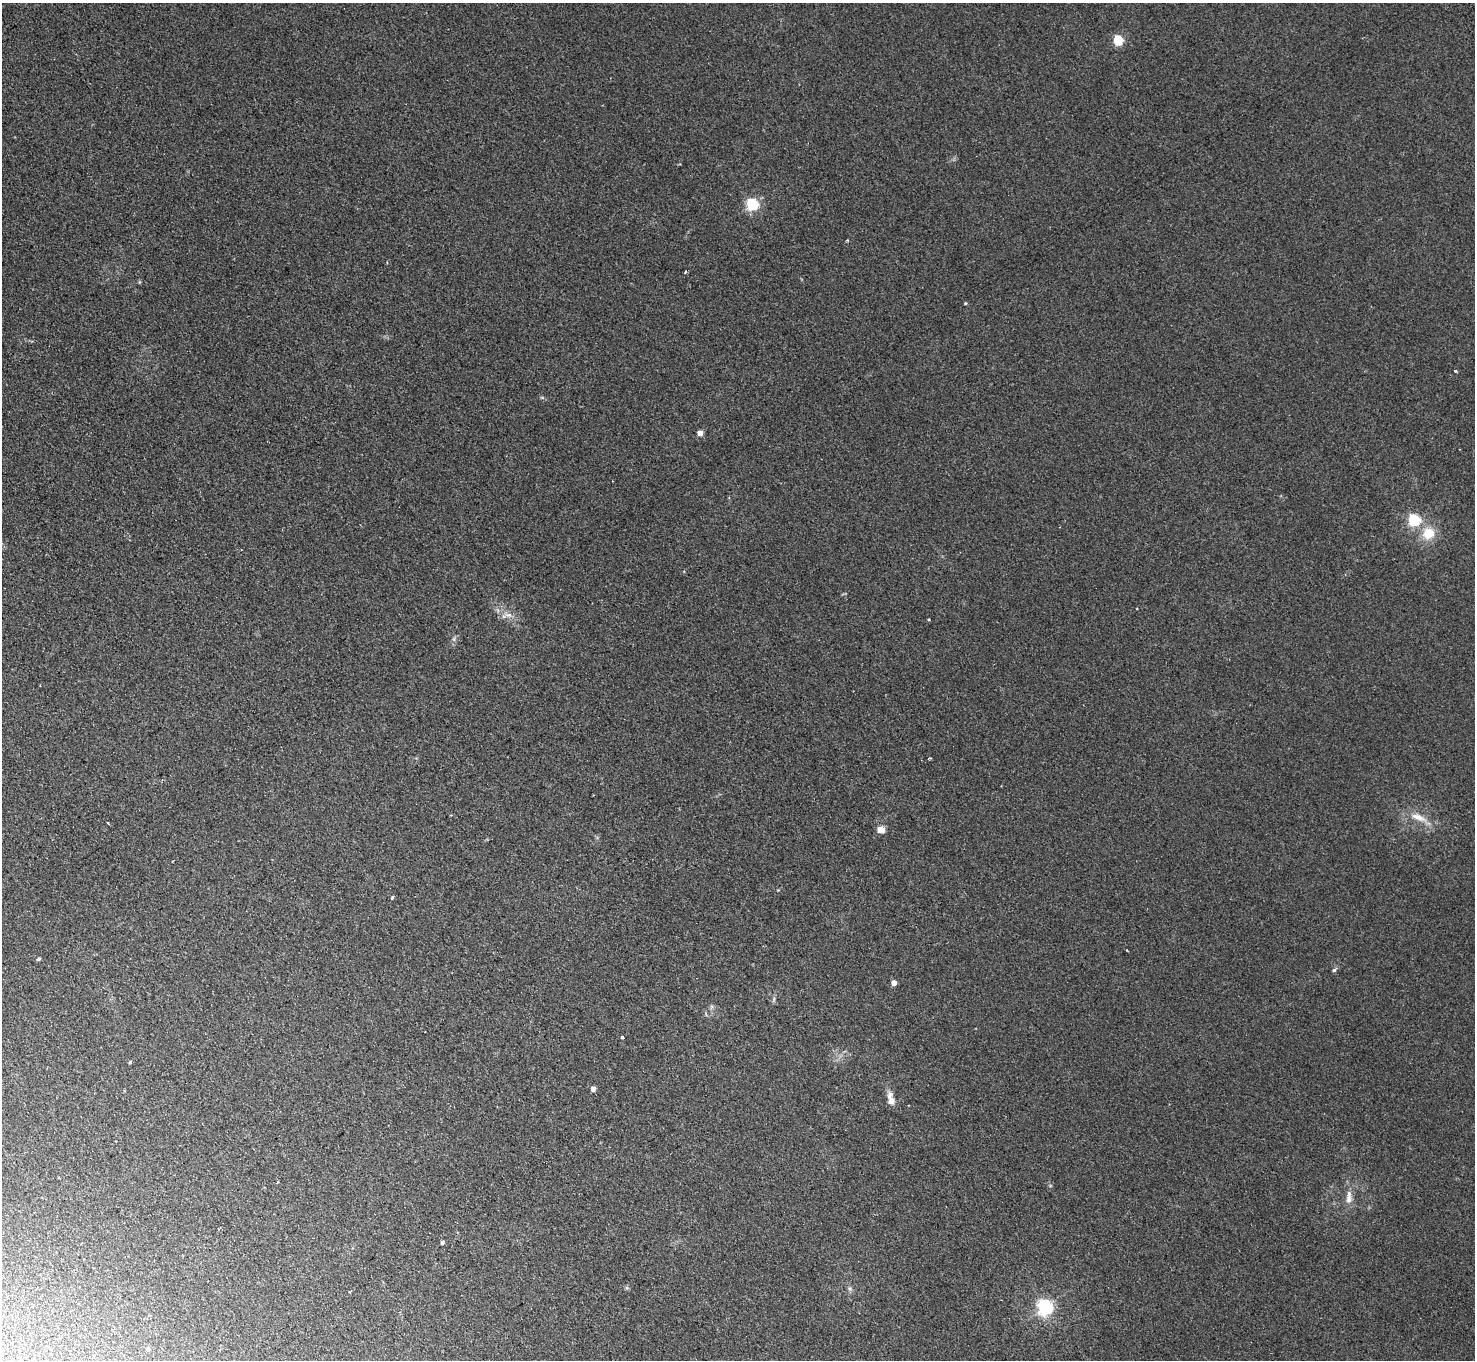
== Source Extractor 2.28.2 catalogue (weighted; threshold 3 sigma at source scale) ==
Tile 7 of 4 x 4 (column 3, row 2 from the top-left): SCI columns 2998-4470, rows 3050-4407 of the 5994 x 5961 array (HDU 1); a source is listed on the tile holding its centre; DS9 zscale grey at full resolution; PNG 1477 x 1362 px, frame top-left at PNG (2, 3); no overlay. Shown black and unused: <1% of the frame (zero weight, under 2 of 3 exposures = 3% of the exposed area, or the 3 px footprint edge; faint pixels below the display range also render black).
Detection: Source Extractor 2.28.2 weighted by HDU 2 'WHT'; one run over the whole footprint, this tile lists its part. Background 0.123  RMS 0.0096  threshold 0.0431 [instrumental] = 3 sigma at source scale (4.5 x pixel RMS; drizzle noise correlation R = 1.50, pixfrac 1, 0.05/0.05 arcsec/px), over >= 5 px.
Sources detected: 32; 2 cosmic-ray / hot-pixel residue — not listed; the other 30 listed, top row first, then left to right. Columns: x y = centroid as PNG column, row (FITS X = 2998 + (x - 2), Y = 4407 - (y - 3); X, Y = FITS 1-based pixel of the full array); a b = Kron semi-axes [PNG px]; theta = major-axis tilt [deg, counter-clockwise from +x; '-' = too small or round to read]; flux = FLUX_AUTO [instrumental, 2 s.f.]
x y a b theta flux
1118 40 5 5 - 72
752 205 5 5 - 130
847 240 4 3 - 0.83
685 272 3 3 - 1.8
965 303 4 3 - 0.89
1455 371 3 3 - 1.8
700 433 4 4 - 11
1414 520 5 5 - 120
1428 533 14 14 - 19
508 615 15 6 -21 5.8
929 758 4 3 - 0.89
1419 817 26 9 -25 13
107 823 3 3 - 2.2
881 830 10 8 -13 5.3
173 861 3 2 - 0.7
392 898 4 3 - 1.5
39 959 5 3 - 1.4
1334 970 5 5 - 1.6
894 983 4 4 - 8.3
774 999 7 4 72 1.6
622 1037 3 3 - 1.1
130 1062 4 4 - 1.1
593 1089 4 4 - 5.4
891 1101 14 10 -76 7.2
1349 1199 14 8 -89 6.4
442 1243 4 4 - 1.6
850 1289 6 5 - 1.9
349 1292 3 3 - 1.6
1045 1307 6 6 - 280
148 1349 6 5 - 1.5